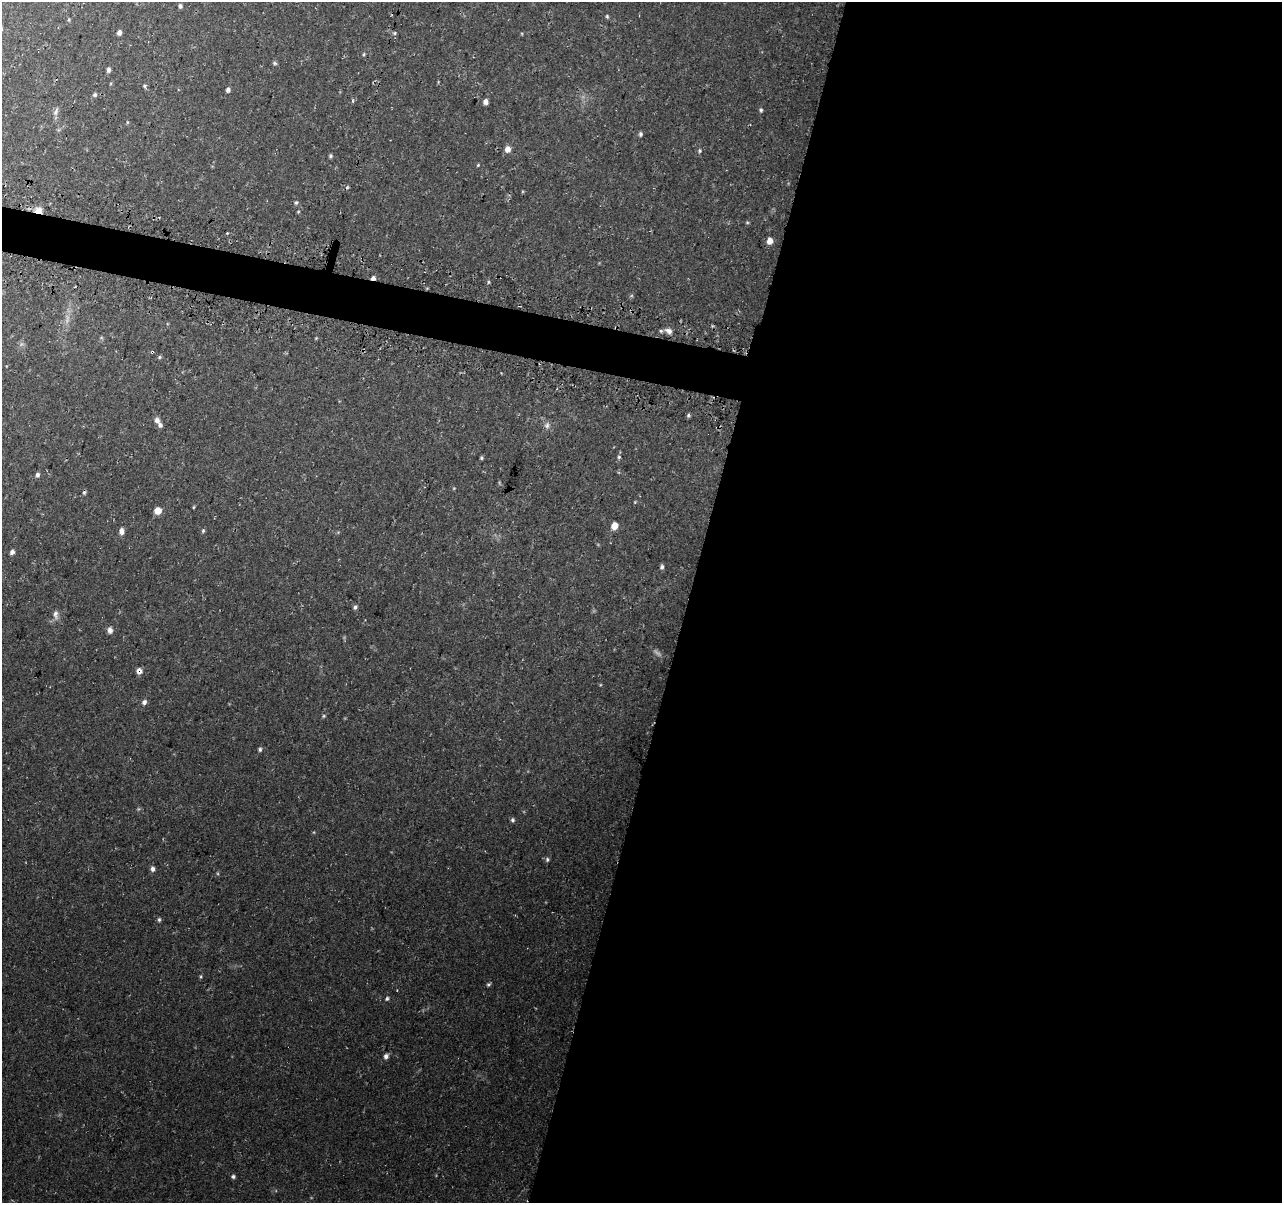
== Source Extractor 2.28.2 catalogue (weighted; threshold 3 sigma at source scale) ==
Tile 12 of 4 x 4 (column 4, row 3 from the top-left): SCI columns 3848-5127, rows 1457-2657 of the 5146 x 5375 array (HDU 1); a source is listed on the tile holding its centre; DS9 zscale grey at full resolution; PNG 1284 x 1205 px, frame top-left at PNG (2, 2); no overlay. Shown black and unused: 49% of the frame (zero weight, under 3 of 4 exposures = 3% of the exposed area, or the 3 px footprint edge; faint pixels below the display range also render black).
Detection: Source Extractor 2.28.2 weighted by HDU 2 'WHT'; one run over the whole footprint, this tile lists its part. Background 0.037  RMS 0.0041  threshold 0.0183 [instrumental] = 3 sigma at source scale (4.5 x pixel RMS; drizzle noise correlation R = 1.50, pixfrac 1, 0.0396/0.0396 arcsec/px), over >= 5 px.
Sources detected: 64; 2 too faint to see at this stretch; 2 cosmic-ray / hot-pixel residue — not listed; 1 inside a brighter listed object's ellipse — not listed separately; the other 59 listed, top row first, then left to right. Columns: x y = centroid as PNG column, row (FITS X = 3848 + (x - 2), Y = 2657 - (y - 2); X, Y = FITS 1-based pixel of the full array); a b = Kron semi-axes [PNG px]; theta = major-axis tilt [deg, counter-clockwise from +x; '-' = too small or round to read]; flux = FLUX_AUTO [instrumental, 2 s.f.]
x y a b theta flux
180 6 5 4 - 0.9
607 16 5 4 - 0.52
69 20 5 4 - 0.43
119 32 5 4 - 1.7
394 33 5 5 - 0.62
364 54 4 4 - 0.49
274 63 6 4 -17 0.7
108 70 6 4 83 1.3
145 86 6 4 41 0.6
228 90 5 4 - 1.1
95 95 5 5 - 0.86
353 101 5 3 - 0.46
485 102 5 5 - 1.7
761 110 6 5 - 0.66
56 112 12 5 67 1.4
127 122 5 3 - 0.41
640 134 6 5 - 0.8
508 149 7 6 - 2.8
700 151 6 4 -86 0.59
331 156 5 5 - 0.73
478 165 5 3 - 0.38
296 202 6 4 72 0.72
38 210 11 8 2 3.1
747 222 5 3 - 0.41
770 241 5 5 - 3.7
373 278 5 4 - 1.2
488 282 5 3 - 0.45
669 331 11 8 -23 2.1
152 352 4 4 - 0.61
159 357 6 4 23 0.57
688 415 5 4 - 0.72
157 420 7 6 - 1.8
547 425 8 7 - 1.5
619 457 5 4 - 0.58
481 458 5 4 - 0.53
38 475 6 5 - 1
635 502 5 3 - 0.36
194 507 5 3 - 0.36
158 511 7 6 - 3.8
614 526 5 5 - 6.2
122 531 7 5 89 1.9
203 531 6 4 69 0.6
12 552 5 5 - 1.2
662 567 6 4 77 0.98
355 607 6 5 - 0.93
56 614 13 7 -83 2
110 630 8 6 -80 1.6
139 671 7 6 - 2.1
144 702 6 6 - 1.4
324 716 5 4 - 0.52
260 749 5 5 - 0.75
512 820 5 5 - 0.83
547 859 7 5 89 0.76
153 869 7 5 -85 1.3
159 920 6 4 75 0.67
489 984 6 4 31 0.68
387 999 6 4 50 0.68
386 1056 7 6 - 1.4
233 1176 5 5 - 0.83
Overlapping masked pixels (flux is a lower limit): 4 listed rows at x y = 38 210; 373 278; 152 352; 139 671